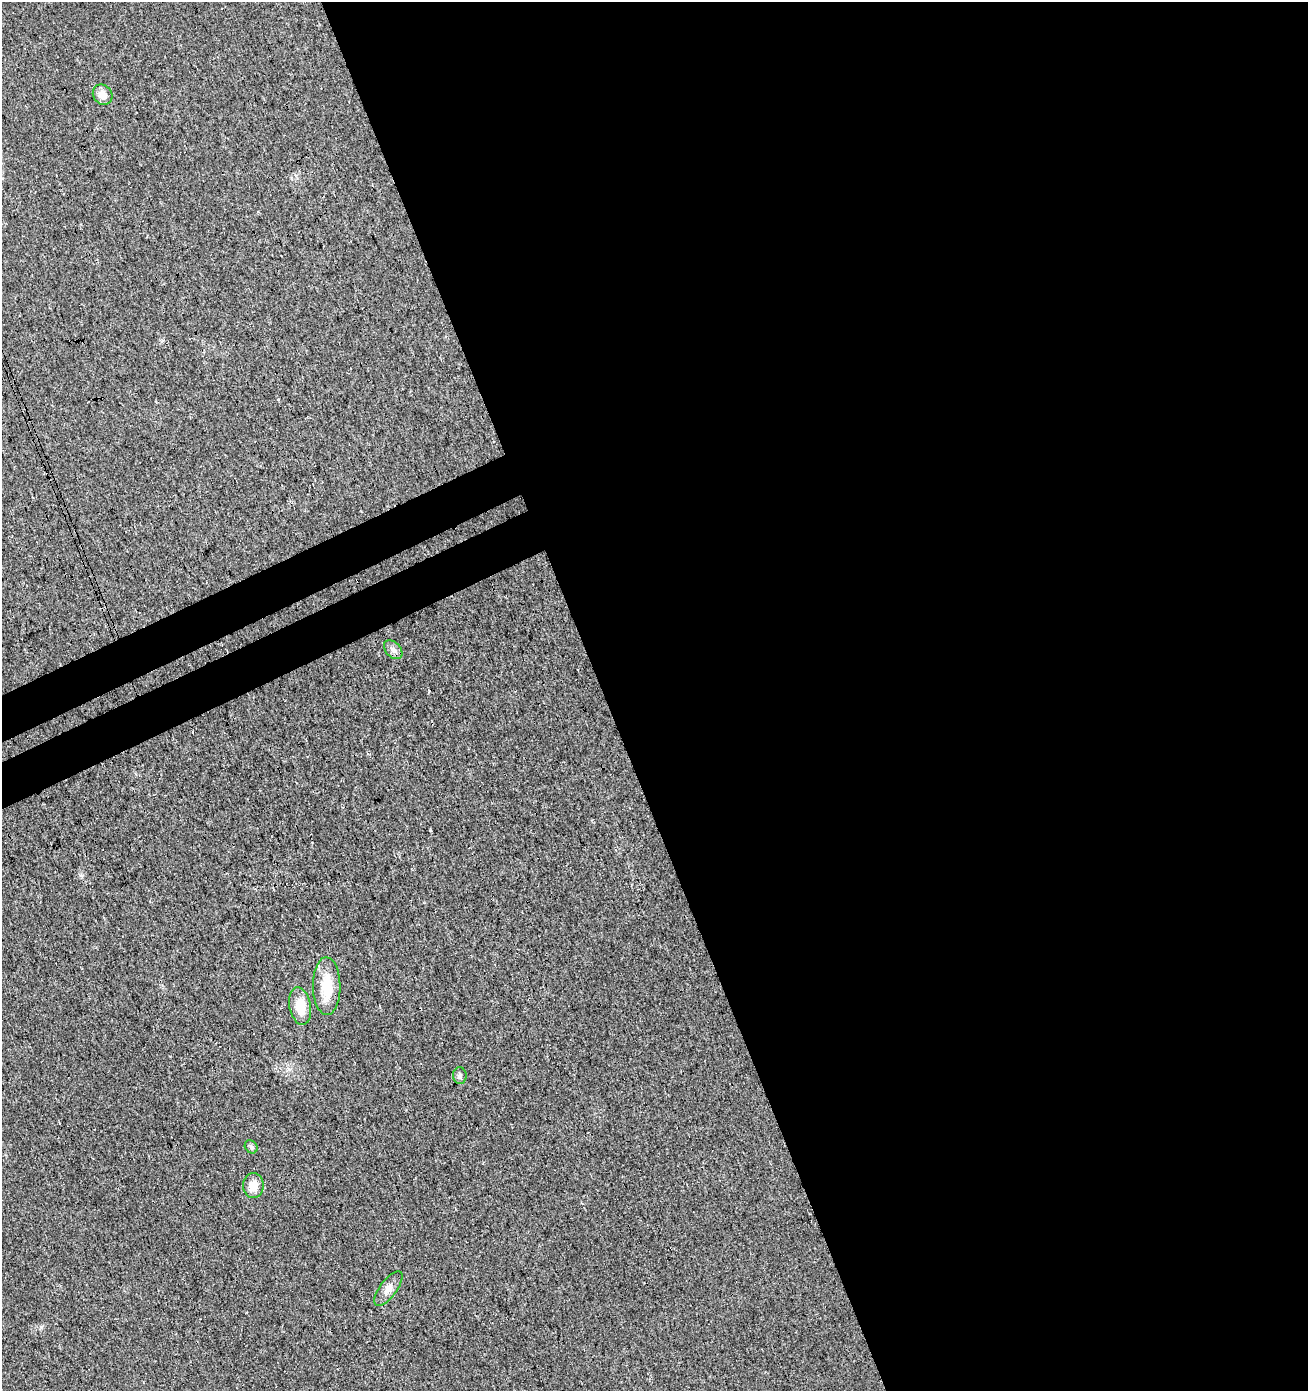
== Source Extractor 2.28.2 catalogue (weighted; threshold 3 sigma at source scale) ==
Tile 8 of 4 x 4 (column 4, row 2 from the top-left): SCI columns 4082-5387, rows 2835-4223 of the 5495 x 5671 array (HDU 1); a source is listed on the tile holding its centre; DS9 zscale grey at full resolution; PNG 1310 x 1393 px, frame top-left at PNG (2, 2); each listed source drawn as its Kron ellipse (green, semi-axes under 4 px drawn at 4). Shown black and unused: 57% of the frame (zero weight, under 3 of 4 exposures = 5% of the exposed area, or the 3 px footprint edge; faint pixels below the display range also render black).
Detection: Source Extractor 2.28.2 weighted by HDU 2 'WHT'; one run over the whole footprint, this tile lists its part. Background 0.0153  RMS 0.0066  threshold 0.0296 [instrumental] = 3 sigma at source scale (4.5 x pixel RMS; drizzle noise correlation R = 1.50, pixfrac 1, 0.0396/0.0396 arcsec/px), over >= 5 px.
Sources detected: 8; all 8 listed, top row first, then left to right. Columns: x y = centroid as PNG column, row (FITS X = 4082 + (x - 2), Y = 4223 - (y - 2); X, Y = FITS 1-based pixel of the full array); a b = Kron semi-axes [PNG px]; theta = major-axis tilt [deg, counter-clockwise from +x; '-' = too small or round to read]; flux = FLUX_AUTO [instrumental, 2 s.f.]
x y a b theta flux
103 95 11 9 -48 5.2
393 650 11 7 -47 3
327 986 29 14 -89 17
300 1006 19 10 -79 13
460 1076 8 7 - 1.8
251 1147 7 5 -46 1.4
253 1186 12 10 89 7.5
388 1289 20 8 53 5.2